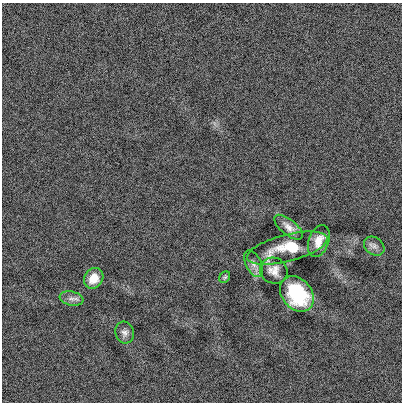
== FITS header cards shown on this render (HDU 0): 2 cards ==
NAXIS1  =                  400
NAXIS2  =                  400

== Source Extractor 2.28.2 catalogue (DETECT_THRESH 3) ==
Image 400 x 400 px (HDU 0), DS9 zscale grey, 1 PNG px = 1 image px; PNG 404 x 404 px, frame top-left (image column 1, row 400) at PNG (2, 3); each listed source drawn as its Kron ellipse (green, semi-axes under 4 px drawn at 4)
Background 6.73e-04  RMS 0.13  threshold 0.391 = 3 sigma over >= 5 px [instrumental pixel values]
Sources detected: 11; all 11 listed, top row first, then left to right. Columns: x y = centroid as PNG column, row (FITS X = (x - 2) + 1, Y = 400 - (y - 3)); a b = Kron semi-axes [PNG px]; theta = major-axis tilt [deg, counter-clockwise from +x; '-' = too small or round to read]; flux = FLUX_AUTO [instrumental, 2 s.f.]
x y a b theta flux
289 227 17 7 -39 67
319 241 16 10 70 110
374 246 11 8 -38 41
287 248 41 13 14 350
253 264 14 7 -64 47
274 271 14 12 -31 81
225 277 6 5 - 14
94 278 11 9 54 120
297 294 19 15 -50 600
71 299 12 7 -12 42
125 333 11 9 -73 42